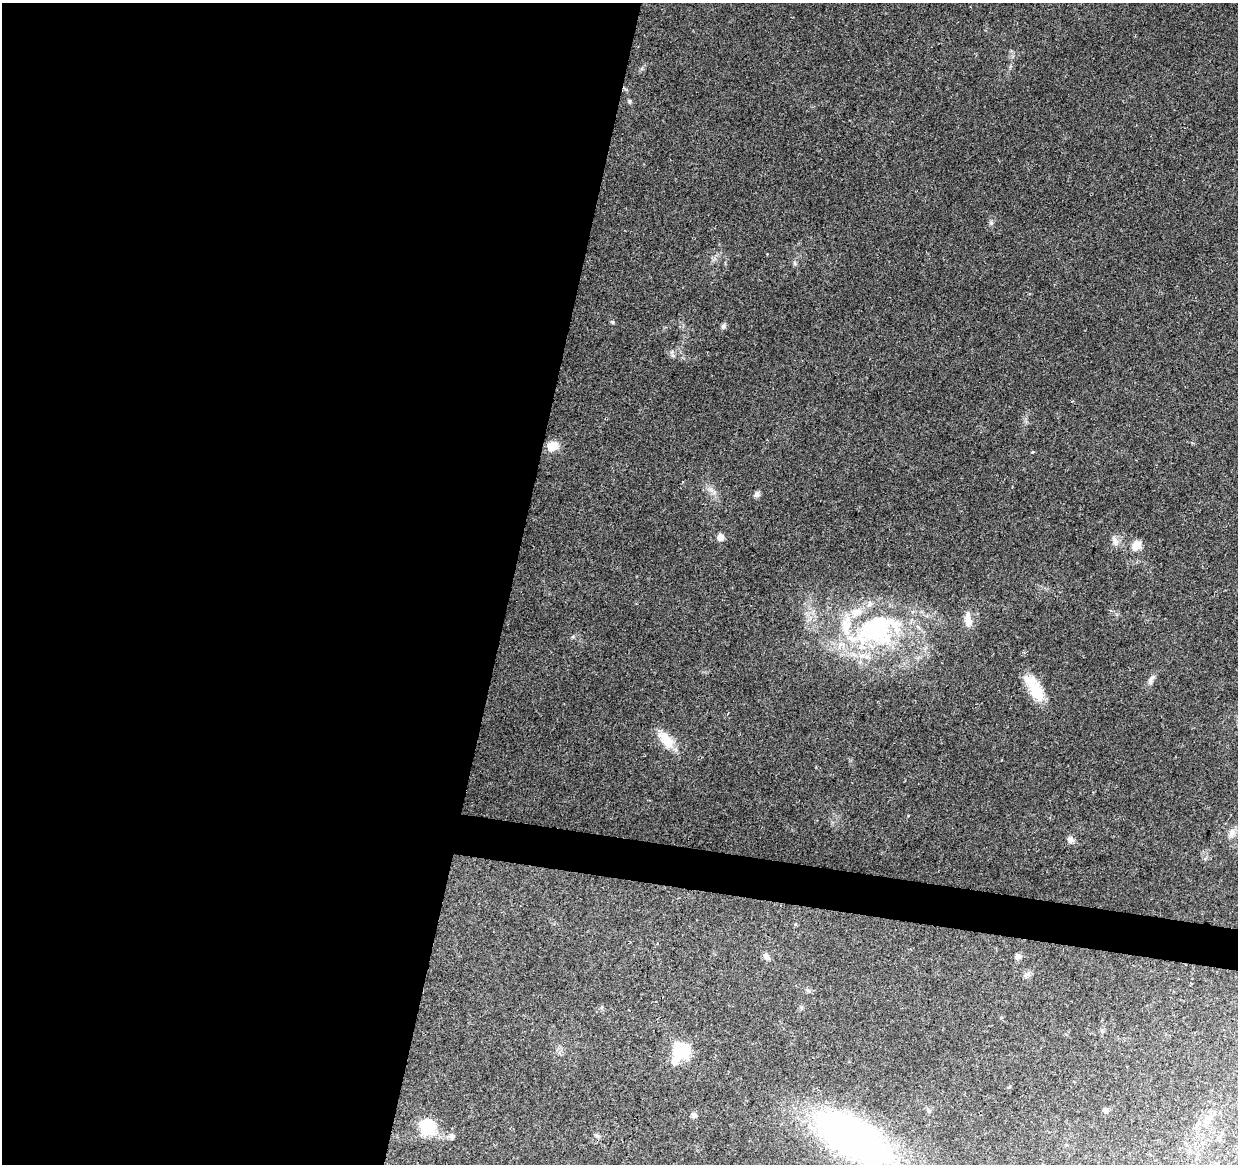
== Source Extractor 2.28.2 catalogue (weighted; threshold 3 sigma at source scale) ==
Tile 5 of 4 x 4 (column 1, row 2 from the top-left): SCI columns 1-1236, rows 2546-3707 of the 4952 x 5152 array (HDU 1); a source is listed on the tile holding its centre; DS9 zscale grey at full resolution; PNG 1240 x 1166 px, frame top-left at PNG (2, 3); no overlay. Shown black and unused: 44% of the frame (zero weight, under 2 of 3 exposures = <1% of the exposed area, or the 3 px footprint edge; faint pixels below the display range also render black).
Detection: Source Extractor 2.28.2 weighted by HDU 2 'WHT'; one run over the whole footprint, this tile lists its part. Background 0.0677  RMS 0.0081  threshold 0.0366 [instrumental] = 3 sigma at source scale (4.5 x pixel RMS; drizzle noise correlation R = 1.50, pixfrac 1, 0.0396/0.0396 arcsec/px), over >= 5 px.
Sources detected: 33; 2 inside a brighter object's white glare — not listed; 3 inside a brighter listed object's ellipse — not listed separately; the other 28 listed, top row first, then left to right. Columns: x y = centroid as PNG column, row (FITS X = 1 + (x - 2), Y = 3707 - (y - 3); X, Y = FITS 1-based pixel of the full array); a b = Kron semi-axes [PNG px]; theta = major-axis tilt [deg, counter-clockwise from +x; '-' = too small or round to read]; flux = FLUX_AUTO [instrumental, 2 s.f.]
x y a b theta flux
629 101 6 4 90 1.2
795 263 7 5 -60 1.5
612 322 5 5 - 1
723 326 8 6 62 2
673 356 6 4 -19 1.4
553 446 14 10 20 9.7
1033 452 4 3 - 0.86
757 494 8 7 - 2.4
720 537 8 8 - 4.1
1115 541 12 8 -70 4.5
1136 545 15 10 49 6.6
968 620 20 8 -85 8
876 632 85 38 19 140
1151 679 14 6 65 3.7
1035 689 35 14 -63 23
666 740 25 13 -56 16
1232 833 15 6 78 4.3
1070 840 9 8 - 3.7
1018 956 8 6 -2 2.9
766 957 10 7 -48 3.5
808 990 7 4 -44 1.5
681 1051 7 7 - 150
675 1062 9 8 - 5.5
1105 1110 8 6 -4 2.2
694 1115 7 7 - 2.3
428 1124 23 13 -20 21
452 1137 8 7 - 2.3
853 1137 55 25 -31 490
Isophote crosses this tile's border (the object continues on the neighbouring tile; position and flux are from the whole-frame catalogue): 1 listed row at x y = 853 1137
Unlisted compact peaks at least as high as the median listed source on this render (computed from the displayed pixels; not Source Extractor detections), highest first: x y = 573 637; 711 490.